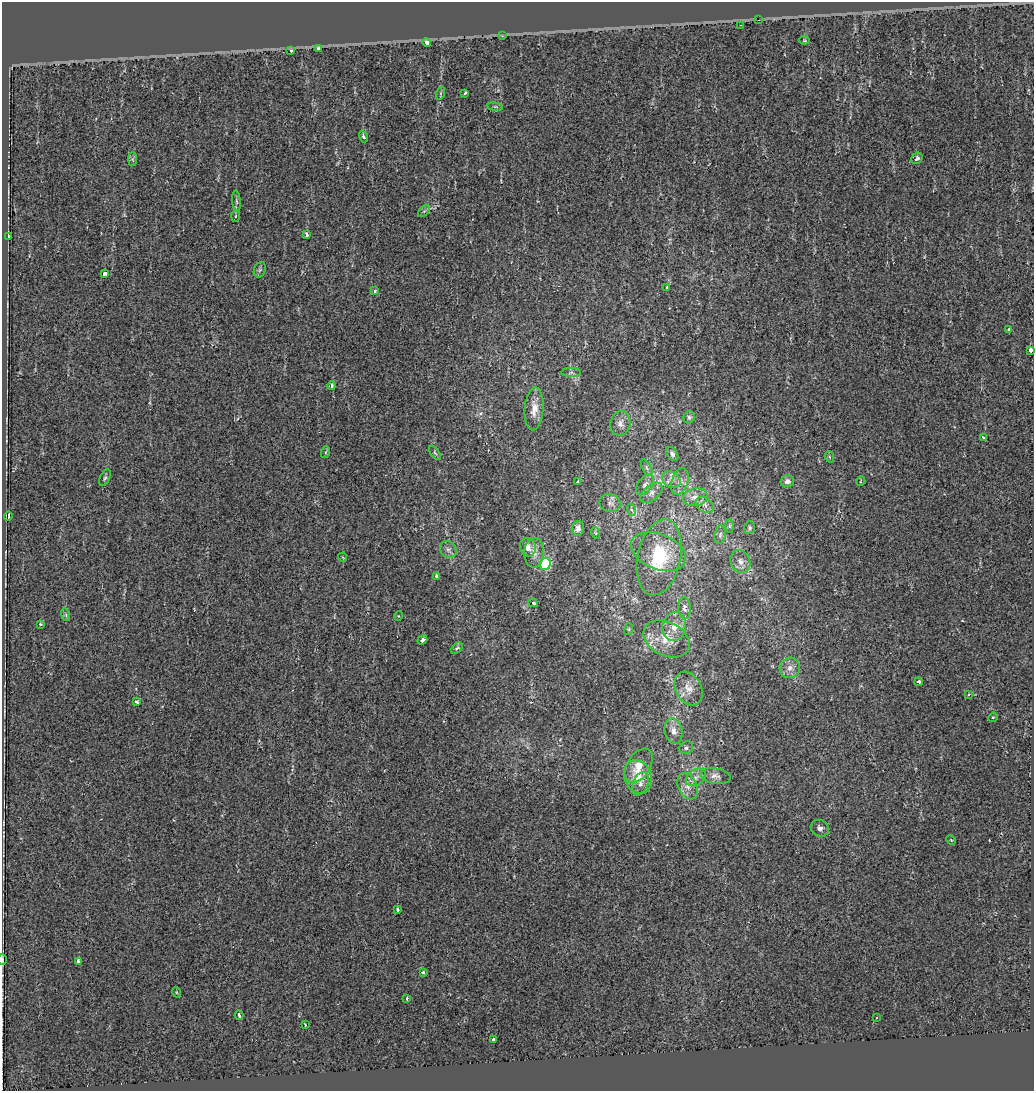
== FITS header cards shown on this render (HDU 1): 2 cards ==
NAXIS1  =                 1032
NAXIS2  =                 1089

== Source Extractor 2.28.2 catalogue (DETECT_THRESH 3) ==
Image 1032 x 1089 px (HDU 1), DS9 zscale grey, 1 PNG px = 1 image px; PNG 1036 x 1093 px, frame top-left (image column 1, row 1089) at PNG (2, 2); each listed source drawn as its Kron ellipse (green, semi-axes under 4 px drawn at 4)
Background 8.53e-04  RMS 0.011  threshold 0.0337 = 3 sigma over >= 5 px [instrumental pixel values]
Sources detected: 98; all 98 listed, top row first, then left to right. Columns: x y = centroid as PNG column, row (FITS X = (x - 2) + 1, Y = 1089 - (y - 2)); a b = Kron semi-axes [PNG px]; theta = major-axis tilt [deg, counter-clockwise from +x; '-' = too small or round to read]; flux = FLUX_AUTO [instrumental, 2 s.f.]
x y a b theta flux
758 20 3 2 - 1.5
741 25 2 2 - 0.71
502 36 3 3 - 0.99
804 40 5 3 - 0.67
427 42 4 3 - 25
319 48 4 3 - 51
291 50 3 3 - 11
441 93 7 4 71 0.99
465 93 3 3 - 3.4
495 107 8 4 -8 1.3
363 137 6 4 -69 2.2
917 158 6 5 - 2.2
132 159 7 4 90 1.5
236 201 10 4 -84 1.6
424 211 7 4 44 1.4
235 216 6 4 87 1
307 235 3 3 - 4
8 236 4 2 - 1.5
260 270 8 6 68 1.6
104 274 4 3 - 3.1
667 288 3 3 - 7.1
375 291 3 3 - 3.1
1009 330 3 3 - 7.1
1030 350 4 3 - 8.8
571 373 10 4 0 1.8
332 386 4 3 - 3
534 409 21 9 86 9.4
689 417 6 5 - 1.4
620 423 12 10 79 5.6
983 438 3 3 - 4.5
326 452 6 4 71 0.99
435 453 8 4 -54 1.3
672 454 8 5 -55 2
830 457 6 3 -70 1
647 468 9 4 -60 1.8
105 478 9 4 65 1.6
671 480 10 7 -36 3.8
680 481 14 8 73 4.9
787 481 7 6 - 3.3
861 481 5 3 - 0.57
578 482 4 3 - 6.4
645 485 12 7 51 3.4
651 493 13 7 41 3.9
695 497 12 8 10 6.2
610 503 10 9 - 3.7
705 505 10 7 -35 3.4
632 510 6 4 -69 1.3
8 516 5 3 - 2.4
730 526 7 4 -89 1.4
578 528 7 6 - 4.3
749 528 6 5 - 1.5
596 533 6 3 -70 0.83
720 535 9 5 80 2.2
528 547 9 8 - 5.5
448 549 9 7 -49 2.8
658 552 29 17 -22 30
534 553 15 10 88 7.1
342 557 4 3 - 0.61
659 557 38 21 78 43
740 561 12 9 -66 4.8
545 564 6 5 - 68
437 576 4 3 - 2
533 603 4 4 - 1.6
684 608 11 6 -86 3.4
66 615 6 4 -73 1
398 616 5 3 - 0.62
40 624 4 3 - 1.2
674 627 14 12 82 8.9
629 629 6 4 72 0.91
667 639 24 17 -26 16
422 640 5 3 - 2
457 648 7 4 44 1.5
790 668 10 10 - 5.6
919 682 4 3 - 2.4
689 689 18 13 -63 9.1
969 695 4 3 - 2.1
137 702 4 3 - 2.8
993 717 5 4 - 0.74
674 731 13 9 -78 6.9
686 748 7 6 - 2.2
639 766 19 11 58 11
715 776 15 7 -10 4.4
638 777 17 13 -70 14
696 777 11 8 34 4
640 784 12 7 67 3.9
687 786 14 9 -66 5.8
820 828 9 8 - 3.4
951 840 5 3 - 0.69
398 910 3 3 - 84
2 959 5 2 - 0.89
78 961 4 3 - 4.8
423 973 3 3 - 8.5
176 992 5 3 - 0.67
407 998 4 3 - 1.4
239 1015 5 3 - 4.9
877 1017 3 2 - 1.1
305 1025 4 2 - 0.61
493 1039 3 3 - 3.5
At the frame edge (FLAGS 8, measured only in part): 1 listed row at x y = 2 959